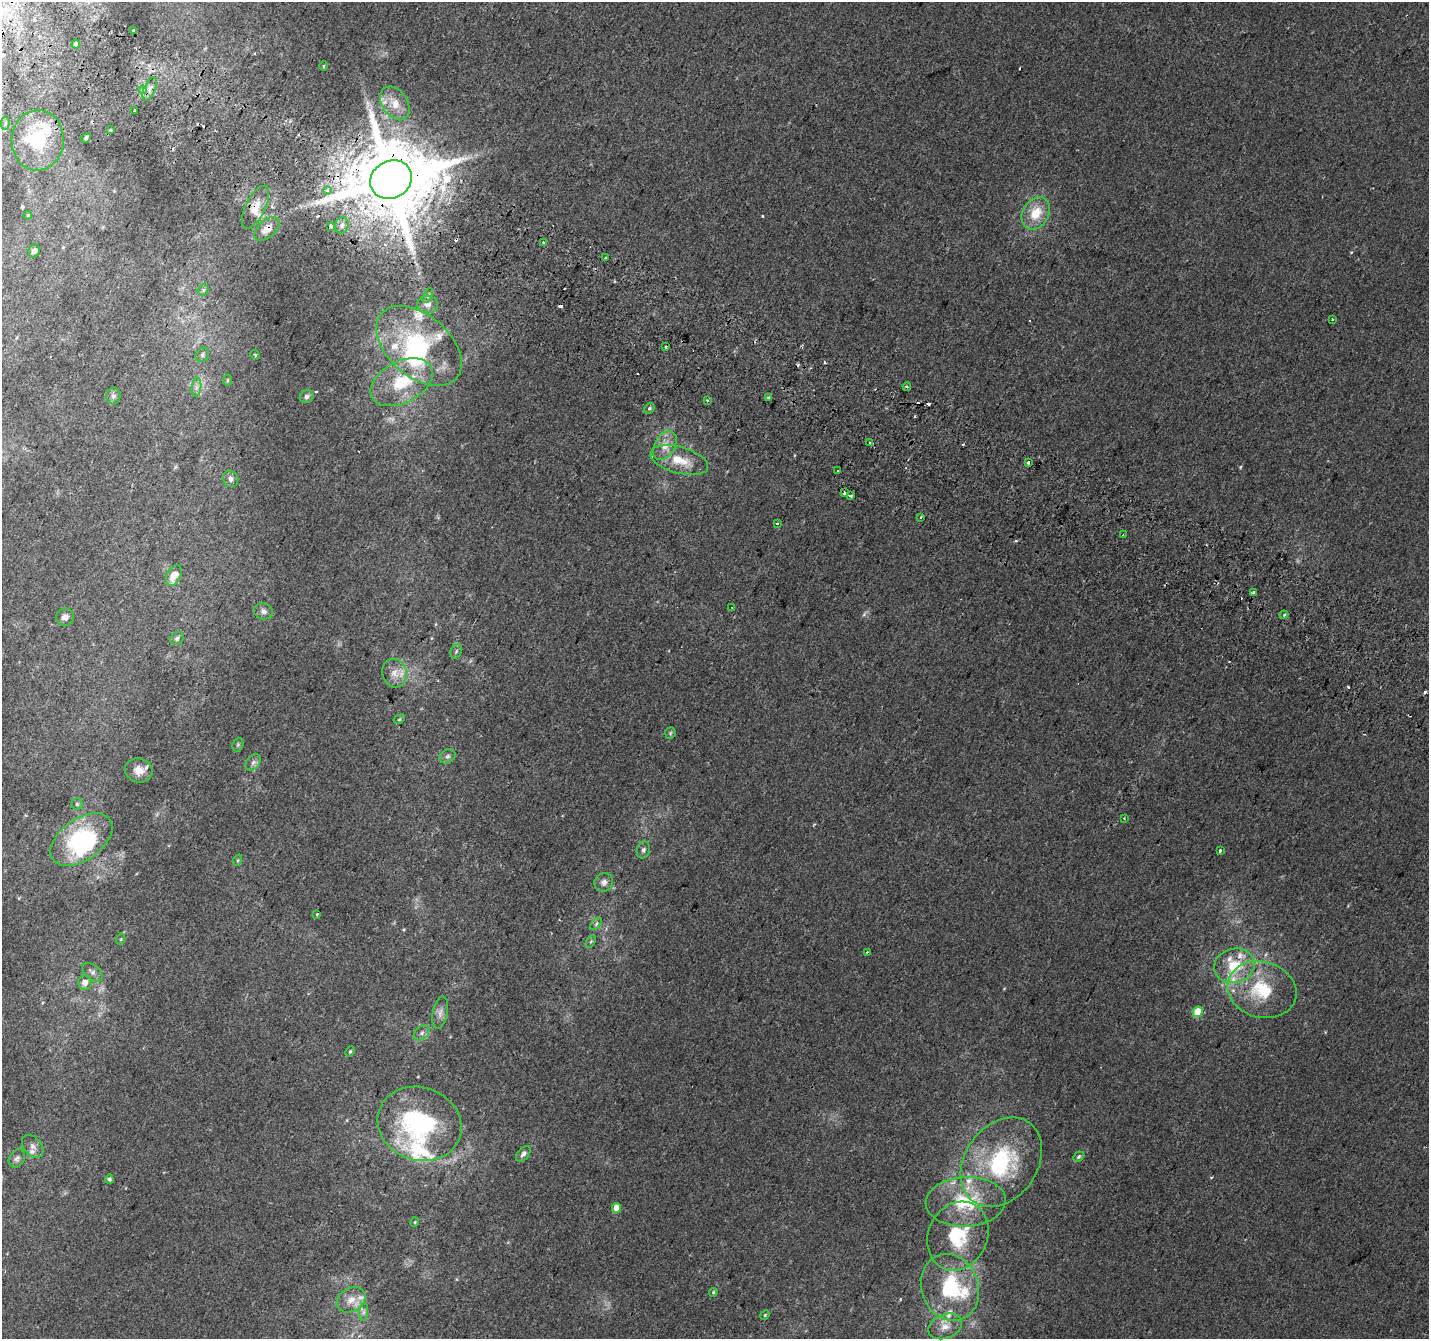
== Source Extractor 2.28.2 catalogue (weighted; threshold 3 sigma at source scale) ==
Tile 11 of 4 x 4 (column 3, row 3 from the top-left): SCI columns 2883-4309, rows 1645-2981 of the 5756 x 5897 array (HDU 1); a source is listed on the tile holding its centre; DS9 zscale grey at full resolution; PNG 1431 x 1341 px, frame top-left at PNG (2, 2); each listed source drawn as its Kron ellipse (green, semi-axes under 4 px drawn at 4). Shown black and unused: <1% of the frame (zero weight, under 2 of 3 exposures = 2% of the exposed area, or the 3 px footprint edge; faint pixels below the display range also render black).
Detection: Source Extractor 2.28.2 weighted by HDU 2 'WHT'; one run over the whole footprint, this tile lists its part. Background 0.00306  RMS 0.0037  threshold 0.0169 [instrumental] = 3 sigma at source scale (4.5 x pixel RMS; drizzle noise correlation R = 1.50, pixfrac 1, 0.0396/0.0396 arcsec/px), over >= 5 px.
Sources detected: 145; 2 too faint to see at this stretch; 2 inside a brighter object's white glare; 26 cosmic-ray / hot-pixel residue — neither listed nor drawn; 13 inside a brighter listed object's ellipse — not listed separately; the other 102 listed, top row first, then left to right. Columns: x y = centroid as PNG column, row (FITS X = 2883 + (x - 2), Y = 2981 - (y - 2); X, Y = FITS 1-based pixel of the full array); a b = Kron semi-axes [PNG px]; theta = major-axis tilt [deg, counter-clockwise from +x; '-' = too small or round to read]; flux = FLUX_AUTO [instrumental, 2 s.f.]
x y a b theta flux
134 30 3 3 - 1.5
76 44 4 3 - 0.81
324 66 5 3 - 0.28
150 89 12 6 68 1.7
143 90 4 4 - 1.5
395 103 18 12 -56 5.7
134 111 3 3 - 1.8
5 123 7 3 82 0.56
110 130 3 2 - 0.55
86 138 5 4 - 0.59
38 140 30 26 86 19
391 180 21 18 28 5100
327 190 4 3 - 2.2
255 207 23 9 63 5.3
1036 213 17 13 58 8.8
28 215 4 4 - 0.35
342 225 8 6 72 1.6
331 227 4 3 - 1.1
267 229 15 8 41 3.5
543 242 3 3 - 1.7
34 251 6 5 - 1.6
606 258 3 3 - 2.4
203 290 6 5 - 0.69
428 295 8 4 63 0.8
427 304 10 9 - 2
1332 319 3 2 - 0.54
419 346 50 31 -41 38
666 347 3 3 - 1.7
202 355 7 6 - 0.98
255 355 5 4 - 0.43
227 380 6 4 89 0.43
402 382 33 21 27 18
196 387 10 4 82 1.3
907 387 4 4 - 0.59
113 396 8 7 - 1.3
307 397 7 6 - 0.92
768 398 3 3 - 1.1
707 400 3 3 - 0.57
649 408 6 4 41 0.6
870 443 3 2 - 0.32
665 445 16 10 59 4.3
679 460 29 13 -15 9.2
1028 462 3 3 - 1.4
837 471 3 3 - 1.7
231 479 8 7 - 1.5
845 493 3 3 - 1.9
850 496 3 3 - 0.8
921 517 3 3 - 0.87
777 523 3 3 - 1.2
1123 535 2 2 - 0.38
174 576 11 7 64 4.8
1253 593 4 3 - 2.8
732 608 3 2 - 0.25
263 611 10 8 -18 1.5
1284 615 4 3 - 0.57
65 617 9 8 - 1.9
177 638 7 6 - 0.97
456 651 7 5 69 0.7
394 673 14 12 -78 4
399 719 6 4 30 0.48
670 733 6 5 - 0.55
238 745 7 5 70 0.67
448 756 8 6 31 1.1
253 762 9 6 49 1.3
139 770 14 12 -19 3.6
77 804 5 5 - 0.67
1124 818 3 2 - 0.29
81 840 35 20 35 39
643 850 8 6 72 1.2
1220 851 3 3 - 0.59
238 860 6 4 71 0.49
604 882 9 9 - 1.8
317 914 3 2 - 0.31
596 924 7 4 46 0.79
121 939 6 3 72 0.35
591 941 7 4 58 0.55
867 952 3 2 - 0.41
1234 966 20 17 16 13
92 972 12 7 -39 1.5
85 982 7 6 - 2.6
1262 990 35 28 -15 22
1198 1012 5 5 - 9.1
440 1013 16 7 78 2.2
422 1033 9 6 42 1.4
350 1052 5 4 - 0.54
420 1124 42 36 -19 52
33 1146 13 9 -50 2.1
523 1154 9 5 50 1.4
1079 1157 5 4 - 0.67
17 1158 10 7 55 1.2
1001 1162 48 36 54 40
109 1179 4 4 - 0.85
966 1202 40 25 3 22
617 1208 5 4 - 4.5
415 1222 4 4 - 0.37
958 1236 35 29 65 22
950 1287 34 28 -69 29
713 1292 4 3 - 0.47
351 1300 15 11 30 4.2
364 1312 9 4 82 1
765 1315 5 4 - 0.41
945 1326 17 12 23 4.6
Overlapping masked pixels (flux is a lower limit): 3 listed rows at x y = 391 180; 255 207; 267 229
Unlisted compact peaks at least as high as the median listed source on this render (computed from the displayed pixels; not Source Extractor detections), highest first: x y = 1351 252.